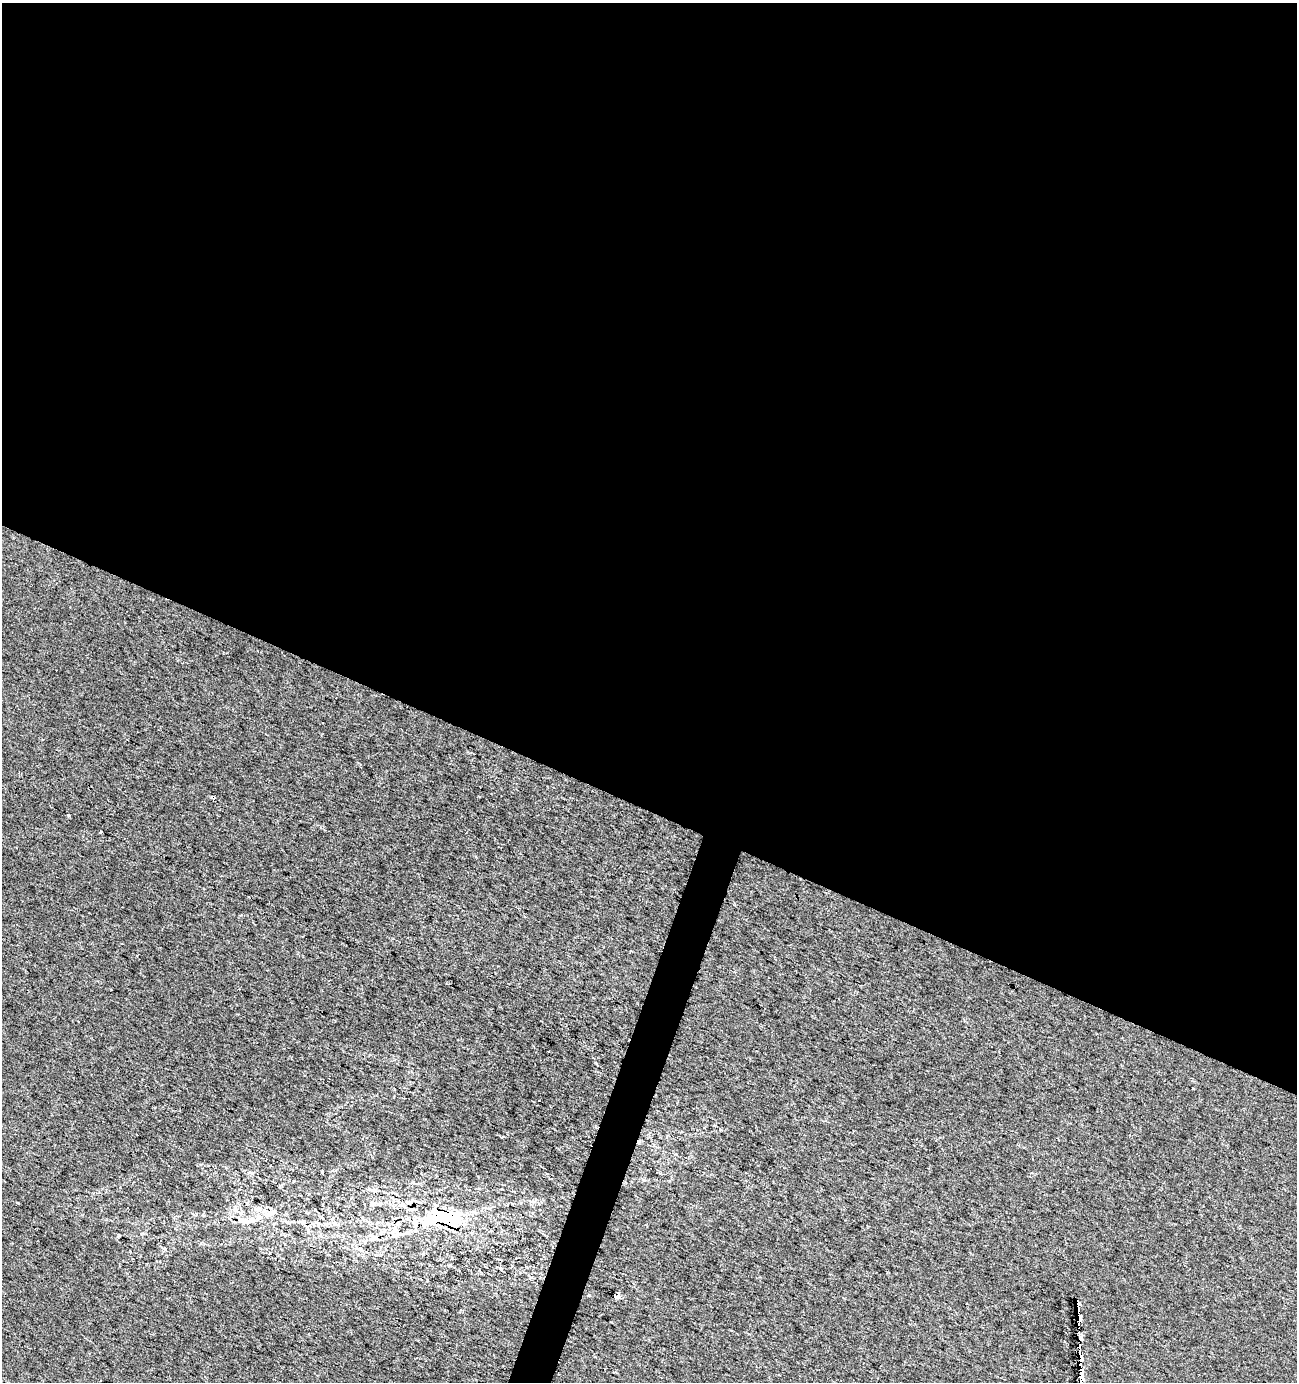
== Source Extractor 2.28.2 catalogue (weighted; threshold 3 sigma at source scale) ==
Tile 3 of 4 x 4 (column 3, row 1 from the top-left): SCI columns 2801-4095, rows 4149-5528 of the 5665 x 5528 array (HDU 1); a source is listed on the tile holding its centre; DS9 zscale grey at full resolution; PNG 1299 x 1384 px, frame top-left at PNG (2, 3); no overlay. Shown black and unused: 60% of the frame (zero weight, under 2 of 3 exposures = <1% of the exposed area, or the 3 px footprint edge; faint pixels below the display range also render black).
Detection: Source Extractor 2.28.2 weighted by HDU 2 'WHT'; one run over the whole footprint, this tile lists its part. Background 0.0287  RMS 0.0052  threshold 0.0234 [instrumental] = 3 sigma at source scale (4.5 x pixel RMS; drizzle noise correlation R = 1.50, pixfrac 1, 0.0396/0.0396 arcsec/px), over >= 5 px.
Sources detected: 26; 1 inside a brighter object's white glare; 4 cosmic-ray / hot-pixel residue — not listed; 4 inside a brighter listed object's ellipse — not listed separately; the other 17 listed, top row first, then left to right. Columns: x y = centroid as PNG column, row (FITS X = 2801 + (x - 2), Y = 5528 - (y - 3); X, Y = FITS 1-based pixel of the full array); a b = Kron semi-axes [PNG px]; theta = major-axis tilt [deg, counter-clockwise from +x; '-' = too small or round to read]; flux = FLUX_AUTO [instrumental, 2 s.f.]
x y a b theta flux
213 797 3 3 - 2.4
68 815 3 3 - 1.6
101 832 3 3 - 1.1
531 1201 7 4 -18 0.93
18 1203 3 2 - 0.9
373 1204 9 5 6 1.6
257 1209 15 6 -2 3.7
270 1212 17 9 21 5.2
450 1219 41 20 -26 34
242 1221 21 8 -20 5.9
397 1234 23 8 7 5.8
360 1249 6 5 - 1.2
500 1268 6 4 -23 1.2
616 1296 4 4 - 21
1077 1306 11 5 89 39
1078 1317 8 4 -79 98
1080 1355 21 3 -87 34
Overlapping masked pixels (flux is a lower limit): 6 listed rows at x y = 213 797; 450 1219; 616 1296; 1077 1306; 1078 1317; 1080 1355